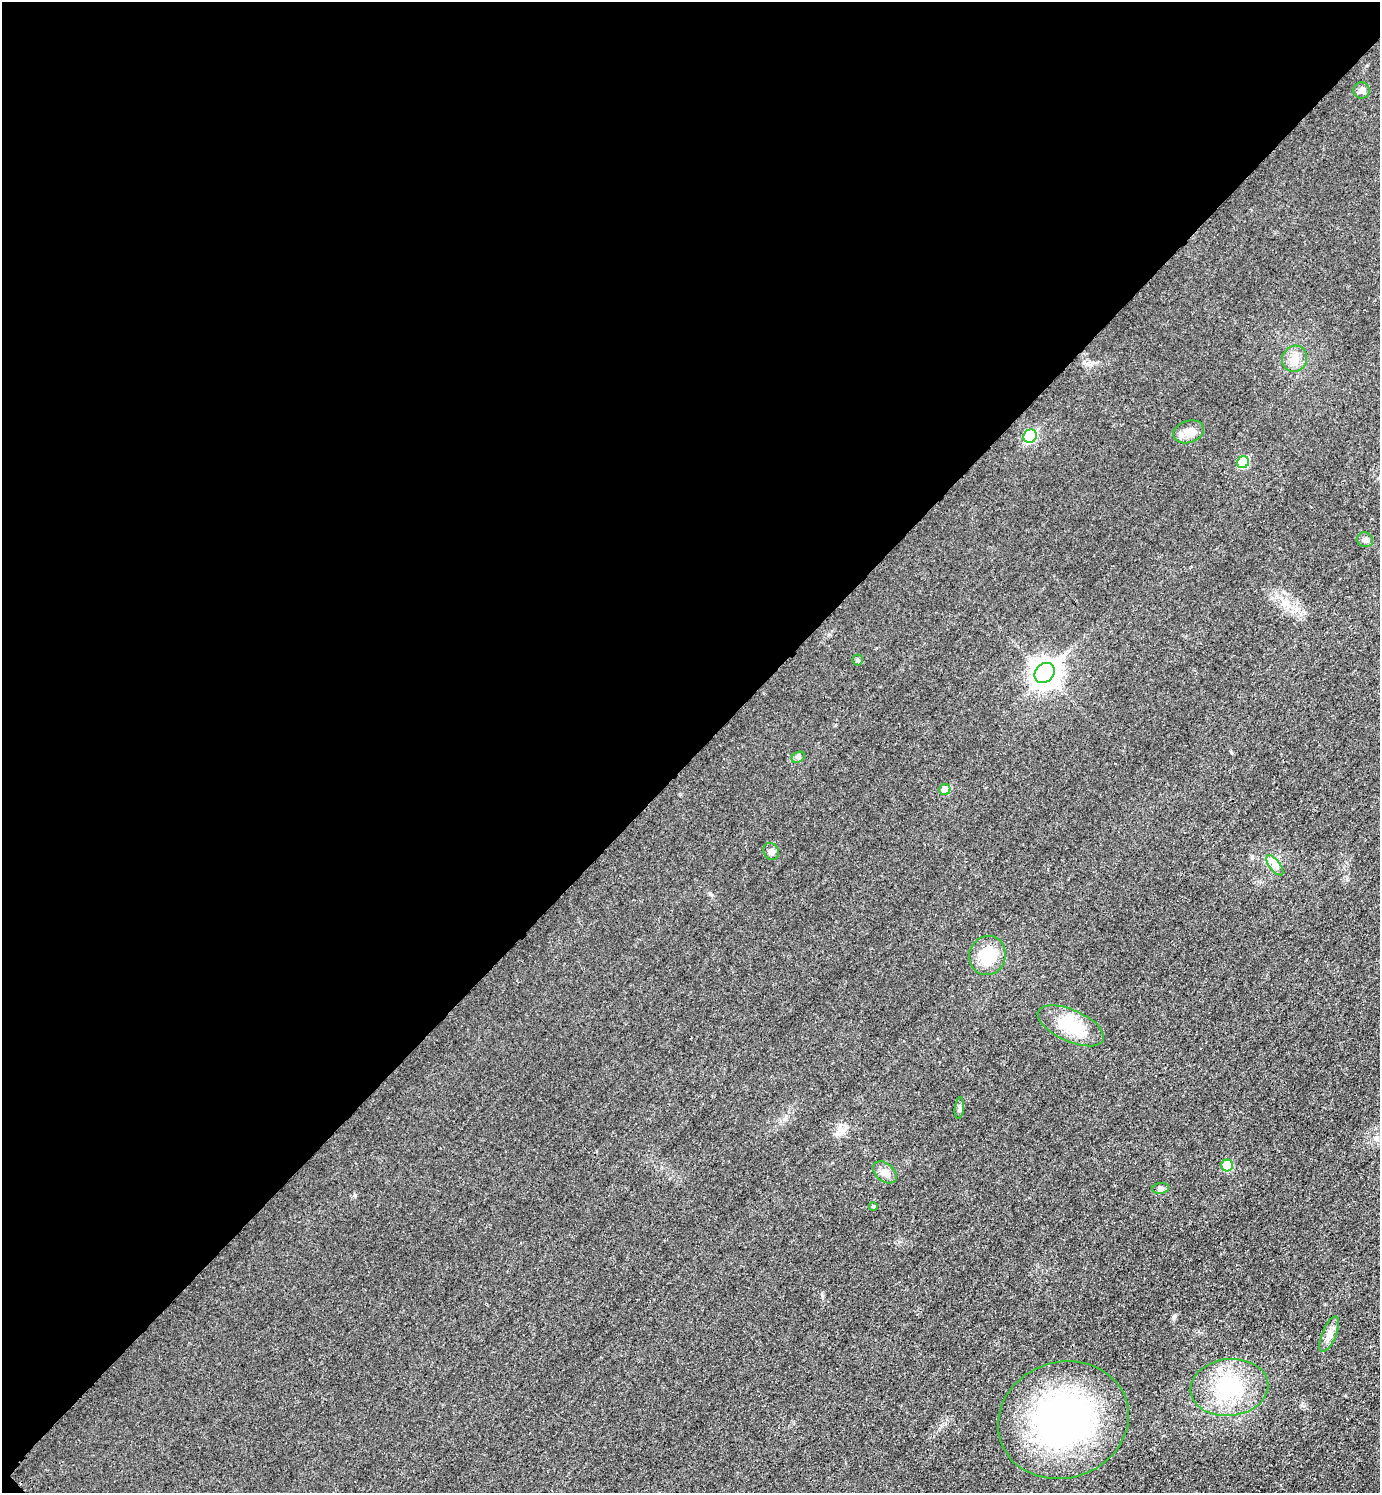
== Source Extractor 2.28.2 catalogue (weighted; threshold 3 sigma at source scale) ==
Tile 5 of 4 x 4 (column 1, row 2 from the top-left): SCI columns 176-1553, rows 3005-4495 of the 6010 x 6009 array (HDU 1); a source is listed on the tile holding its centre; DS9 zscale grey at full resolution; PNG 1382 x 1495 px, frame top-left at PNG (2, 2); each listed source drawn as its Kron ellipse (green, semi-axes under 4 px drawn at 4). Shown black and unused: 51% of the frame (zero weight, under 3 of 4 exposures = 2% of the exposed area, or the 3 px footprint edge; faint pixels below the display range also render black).
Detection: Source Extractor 2.28.2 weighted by HDU 2 'WHT'; one run over the whole footprint, this tile lists its part. Background 0.0177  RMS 0.0055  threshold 0.0248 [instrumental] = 3 sigma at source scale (4.5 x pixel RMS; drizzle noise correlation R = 1.50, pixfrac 1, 0.05/0.05 arcsec/px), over >= 5 px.
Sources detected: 23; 1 inside a brighter listed object's ellipse — not listed separately; the other 22 listed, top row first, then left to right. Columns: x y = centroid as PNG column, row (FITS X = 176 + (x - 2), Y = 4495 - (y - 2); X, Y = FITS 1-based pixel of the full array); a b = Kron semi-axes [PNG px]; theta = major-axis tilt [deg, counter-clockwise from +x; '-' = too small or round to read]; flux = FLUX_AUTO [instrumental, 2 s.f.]
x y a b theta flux
1362 90 8 8 - 1.9
1295 359 13 12 - 5.3
1189 432 16 11 19 5.6
1030 436 7 6 - 47
1243 462 6 5 - 24
1365 540 8 7 - 1.8
858 660 5 5 - 0.85
1045 673 11 9 44 510
798 757 7 5 29 1.1
945 790 5 5 - 9.1
771 851 9 7 -58 2
1275 865 12 5 -53 2.9
987 955 20 18 71 16
1071 1026 35 16 -24 21
959 1108 10 4 83 1.4
1227 1165 6 6 - 17
885 1172 14 9 -39 3.5
1161 1188 8 5 7 1.3
873 1206 4 4 - 0.86
1329 1334 19 7 67 3.9
1229 1387 39 28 6 42
1063 1420 66 58 19 160
Unlisted compact peaks at least as high as the median listed source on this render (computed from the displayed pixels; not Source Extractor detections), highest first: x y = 1174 1317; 355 1195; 710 893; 822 1295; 1284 592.